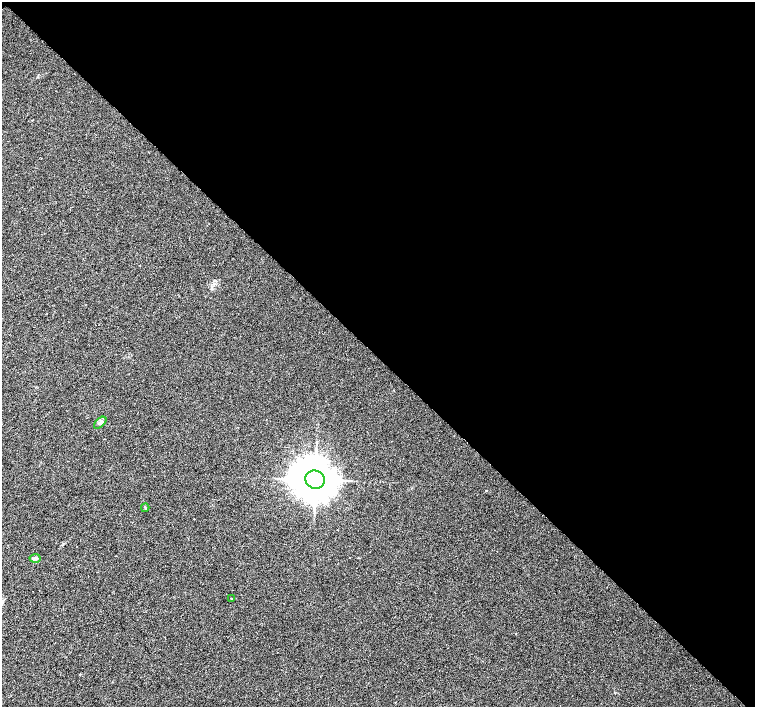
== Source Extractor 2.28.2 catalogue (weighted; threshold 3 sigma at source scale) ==
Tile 3 of 4 x 4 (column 3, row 1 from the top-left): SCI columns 3018-4523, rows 4452-5860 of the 6029 x 6018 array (HDU 1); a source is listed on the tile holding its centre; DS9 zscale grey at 2 x 2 block average (1 PNG px = mean of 2 x 2 image px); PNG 757 x 709 px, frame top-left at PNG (2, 2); each listed source drawn as its Kron ellipse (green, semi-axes under 4 px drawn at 4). Shown black and unused: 51% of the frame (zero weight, under 2 of 3 exposures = <1% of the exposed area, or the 3 px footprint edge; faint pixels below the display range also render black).
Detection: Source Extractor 2.28.2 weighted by HDU 2 'WHT'; one run over the whole footprint, this tile lists its part. Background 0.0207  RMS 0.0052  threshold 0.0236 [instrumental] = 3 sigma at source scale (4.5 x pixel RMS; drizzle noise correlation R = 1.50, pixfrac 1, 0.0396/0.0396 arcsec/px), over >= 5 px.
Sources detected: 6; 1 cosmic-ray / hot-pixel residue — neither listed nor drawn; the other 5 listed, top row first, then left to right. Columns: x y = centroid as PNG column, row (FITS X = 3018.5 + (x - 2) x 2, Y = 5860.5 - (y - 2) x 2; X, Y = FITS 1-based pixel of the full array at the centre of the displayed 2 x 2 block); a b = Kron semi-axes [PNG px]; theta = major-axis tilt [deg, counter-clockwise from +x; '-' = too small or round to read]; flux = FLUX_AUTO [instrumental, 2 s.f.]
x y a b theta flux
100 423 7 3 42 2.7
315 480 10 9 - 4500
145 508 4 2 - 1
35 558 5 4 - 2.9
231 598 2 2 - 0.67